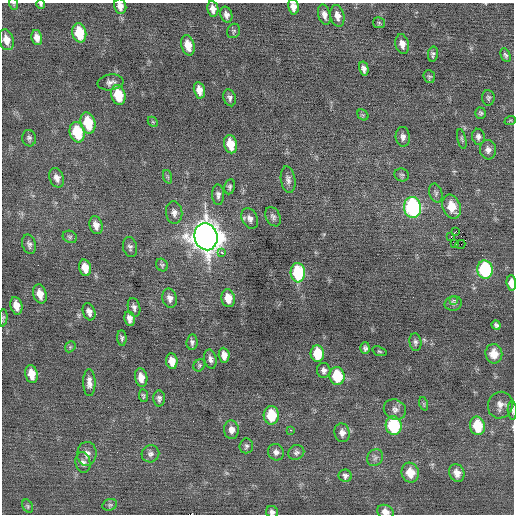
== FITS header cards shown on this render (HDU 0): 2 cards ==
NAXIS1  =                  512 / Axis length
NAXIS2  =                  512 / Axis length

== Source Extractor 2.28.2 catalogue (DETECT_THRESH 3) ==
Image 512 x 512 px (HDU 0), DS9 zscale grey, 1 PNG px = 1 image px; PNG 516 x 516 px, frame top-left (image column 1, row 512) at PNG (2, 3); each listed source drawn as its Kron ellipse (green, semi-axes under 4 px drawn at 4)
Background -0.0183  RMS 0.7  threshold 2.1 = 3 sigma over >= 5 px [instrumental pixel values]
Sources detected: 117; all 117 listed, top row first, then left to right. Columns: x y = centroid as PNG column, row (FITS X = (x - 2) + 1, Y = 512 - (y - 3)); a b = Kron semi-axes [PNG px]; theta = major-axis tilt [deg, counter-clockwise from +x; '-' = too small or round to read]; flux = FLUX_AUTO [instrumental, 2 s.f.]
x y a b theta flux
14 4 6 4 -71 53
41 4 5 4 - 69
120 6 8 6 -77 250
293 7 7 5 -79 290
213 9 8 5 -80 270
226 15 8 6 -73 190
324 15 10 6 -75 240
337 16 11 7 -77 350
379 23 6 5 - 81
234 31 7 6 - 91
79 33 10 7 -77 1500
37 38 8 5 -77 290
6 40 11 7 -73 430
402 44 10 6 -76 320
188 45 10 6 -75 610
433 54 7 5 80 110
506 55 7 4 -64 100
364 69 7 4 -77 180
429 77 6 5 - 80
110 82 13 8 8 230
199 90 8 5 -78 350
118 95 10 7 -76 1300
230 98 9 6 -72 140
488 98 8 6 -86 100
481 113 5 5 - 94
363 115 6 5 - 81
510 121 6 3 20 49
153 122 6 4 -43 59
88 123 11 7 -77 1500
77 132 10 7 -75 2000
403 137 10 7 -85 190
478 137 8 6 -81 170
29 138 8 7 - 130
462 139 10 4 -76 91
231 144 9 6 -77 830
488 150 10 8 -84 230
402 175 7 6 - 94
168 177 7 4 -71 79
57 178 10 7 -67 250
288 180 13 7 -82 220
230 187 8 5 80 97
436 193 9 6 -73 130
218 195 10 6 -88 180
413 207 10 8 -83 6600
452 207 12 9 -70 900
174 213 11 8 -83 240
273 217 10 7 -64 150
250 218 11 7 -61 240
96 225 9 6 -74 310
455 232 3 2 - 74
70 237 7 6 - 100
206 237 13 11 -75 73000
451 237 2 2 - 270
29 244 10 6 -75 170
455 244 3 2 - 250
460 244 5 2 - 180
130 247 10 7 -78 140
222 253 3 3 - 420
162 265 6 5 - 88
85 268 8 6 -75 590
485 270 9 7 -86 4700
298 273 9 7 -85 3000
511 283 8 4 -86 480
40 294 10 6 -74 460
170 298 10 7 -76 240
228 298 9 6 -79 610
454 300 4 3 - 150
453 303 9 7 14 130
16 306 9 6 -78 440
134 307 9 6 -76 160
89 312 9 6 -71 240
3 318 8 4 84 75
130 319 7 5 -79 250
496 325 5 4 - 98
122 338 8 4 -87 97
192 342 8 5 85 130
415 342 9 6 -83 120
70 347 6 4 47 74
365 348 6 5 - 110
379 351 7 4 -18 74
317 354 8 6 -85 1300
494 354 9 8 - 580
224 355 7 5 -85 310
210 359 9 6 -77 170
172 361 8 5 -82 500
199 365 6 5 - 81
324 370 7 6 - 160
31 374 9 6 -79 650
337 376 9 7 -81 1900
141 378 9 6 -80 410
89 383 13 6 -89 290
143 396 6 4 -84 72
159 398 8 5 89 140
424 404 7 4 -72 66
500 405 13 12 - 350
395 409 11 9 -28 240
512 410 9 4 -87 96
271 415 9 7 -88 1400
394 426 9 8 - 3600
477 426 9 7 -79 1600
231 430 9 7 -87 280
291 430 3 2 - 400
342 433 9 7 -81 250
246 446 7 7 - 120
276 452 8 8 - 190
296 452 8 7 - 140
87 454 12 9 85 280
150 454 9 8 - 190
375 458 9 7 59 160
83 463 10 7 -80 200
410 473 10 8 -72 720
457 473 9 7 -68 350
345 476 6 6 - 130
110 505 7 5 20 90
28 506 7 5 -61 71
272 512 6 5 - 140
385 512 8 6 -21 310
At the frame edge (FLAGS 8, measured only in part): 9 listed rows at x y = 14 4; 41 4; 120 6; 293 7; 511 283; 3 318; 512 410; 272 512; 385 512